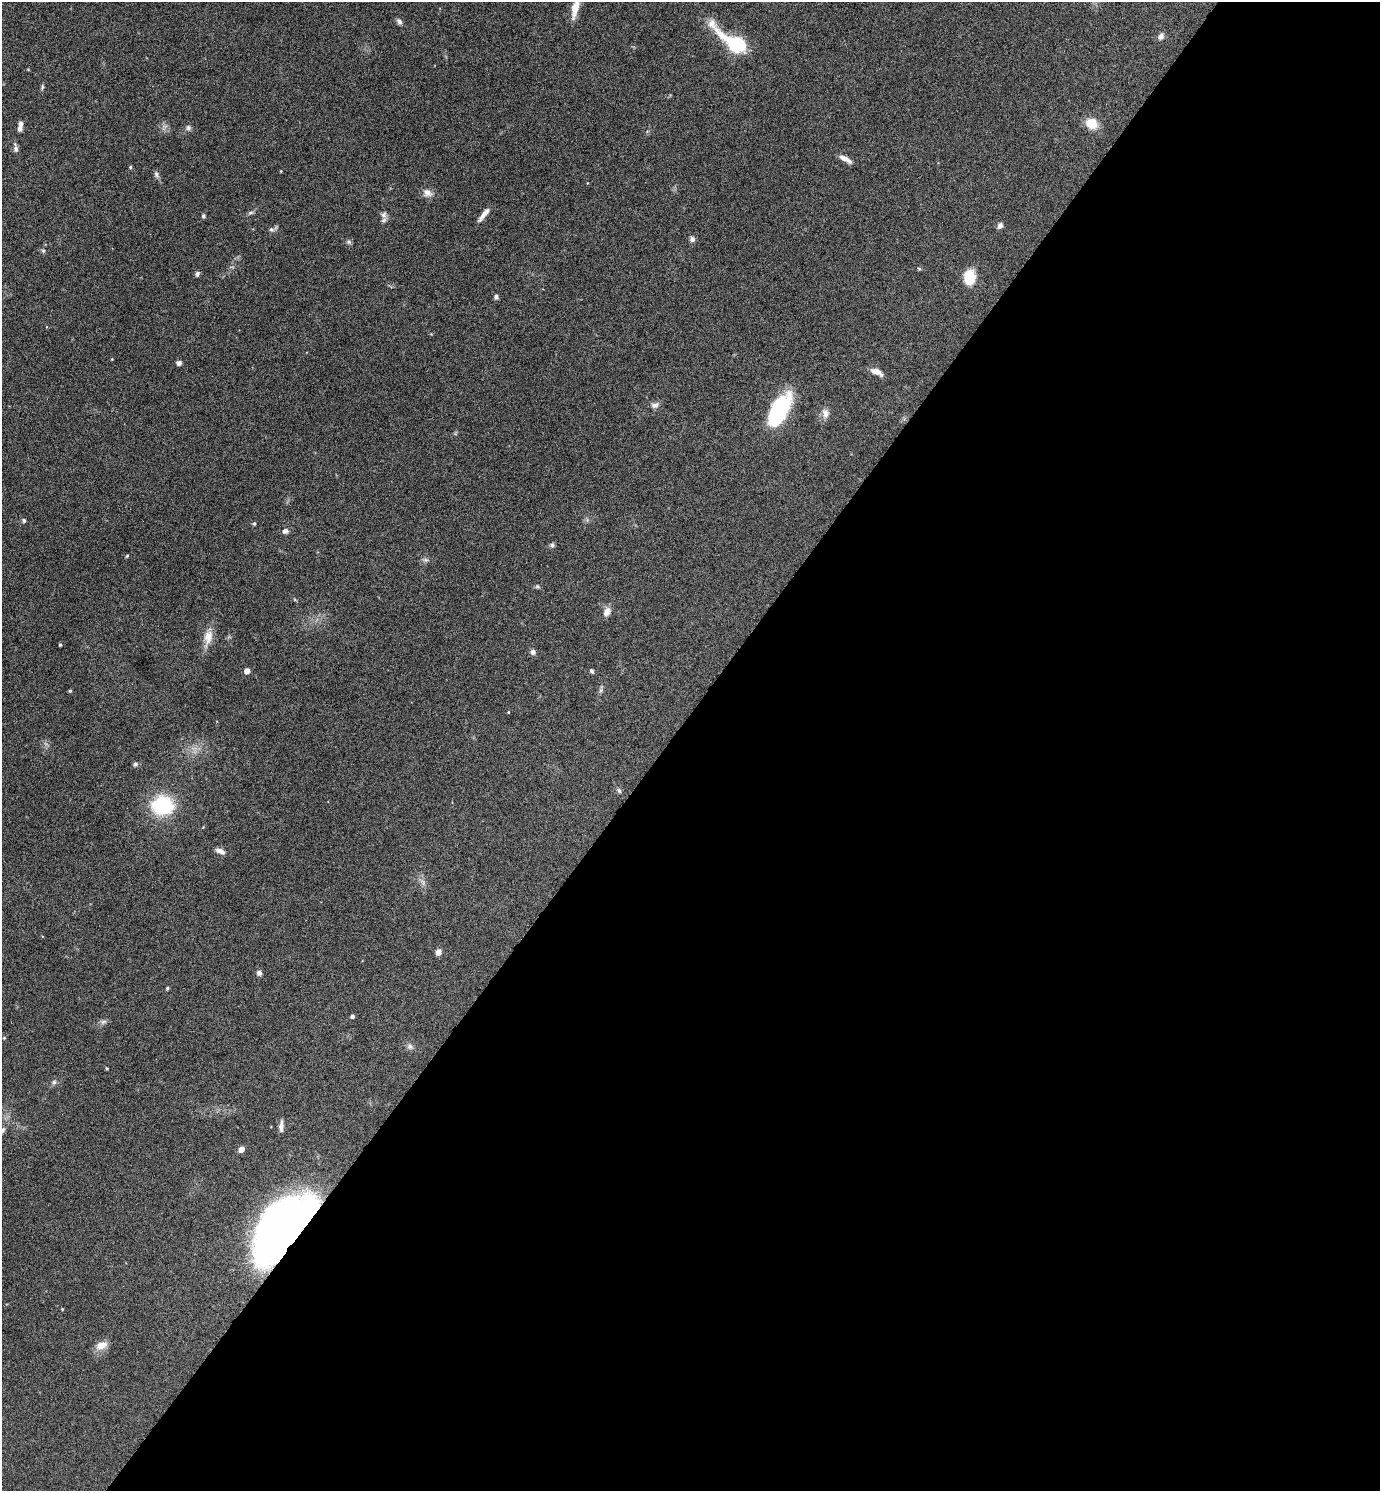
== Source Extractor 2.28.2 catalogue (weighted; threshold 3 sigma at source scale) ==
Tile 12 of 4 x 4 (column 4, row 3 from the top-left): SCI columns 4290-5667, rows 1494-2982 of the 5964 x 5961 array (HDU 1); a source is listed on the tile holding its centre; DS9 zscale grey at full resolution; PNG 1382 x 1493 px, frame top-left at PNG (2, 2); no overlay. Shown black and unused: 52% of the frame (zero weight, under 4 of 8 exposures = <1% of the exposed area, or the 3 px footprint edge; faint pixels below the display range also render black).
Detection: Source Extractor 2.28.2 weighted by HDU 2 'WHT'; one run over the whole footprint, this tile lists its part. Background 0.119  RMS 0.0051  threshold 0.0209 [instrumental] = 3 sigma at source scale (4.09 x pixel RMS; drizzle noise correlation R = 1.36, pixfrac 0.8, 0.05/0.05 arcsec/px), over >= 5 px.
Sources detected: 69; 1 too faint to see at this stretch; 1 long thin detection or spike segment (spike, bleed or trail) — not listed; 1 inside a brighter listed object's ellipse — not listed separately; the other 66 listed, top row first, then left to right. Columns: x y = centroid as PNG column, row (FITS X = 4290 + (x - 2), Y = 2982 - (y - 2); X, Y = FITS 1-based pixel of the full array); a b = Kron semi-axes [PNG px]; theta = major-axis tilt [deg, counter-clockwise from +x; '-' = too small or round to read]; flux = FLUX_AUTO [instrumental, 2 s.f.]
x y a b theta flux
575 8 24 8 77 6.8
399 21 8 6 -55 1.5
1161 36 9 7 64 2
735 43 29 10 -36 49
42 87 8 5 82 0.8
1091 123 12 10 -26 8.7
188 128 7 7 - 1.3
20 129 6 5 - 1.7
16 148 12 5 -81 1.8
845 159 16 5 -30 3
130 167 4 4 - 0.61
281 171 4 2 - 0.32
156 174 9 6 -66 1.3
427 193 12 9 -27 3
251 213 8 4 9 0.87
484 214 18 5 52 3.3
384 215 12 8 -81 2
203 216 5 5 - 0.71
1000 226 7 6 - 1.8
271 229 8 6 -17 1.1
692 239 7 7 - 1.5
349 242 7 5 19 0.97
43 251 6 5 - 0.72
919 269 6 4 -4 0.56
197 274 6 5 - 1.1
969 277 17 12 82 10
496 297 6 5 - 1.3
112 359 4 3 - 0.33
179 363 6 5 - 1.5
877 372 15 6 -24 3.7
655 405 12 7 19 2
779 410 39 17 61 38
825 413 14 9 -83 2.9
24 520 5 4 - 1
254 524 4 4 - 0.74
285 531 6 6 - 1.8
552 545 6 6 - 1.1
127 556 5 4 - 0.53
425 560 8 6 -19 1.2
537 586 6 5 - 0.78
607 612 11 7 58 3.5
208 637 23 11 78 6.2
60 645 3 3 - 0.62
533 652 7 6 - 1.5
247 671 4 4 - 4.1
591 671 6 4 -58 0.86
601 690 6 5 - 0.97
70 691 3 3 - 0.63
508 712 4 3 - 0.33
135 764 6 5 - 1.2
619 791 8 5 -63 0.97
163 805 18 15 -3 39
220 851 13 6 -23 2.6
438 952 6 5 - 2.5
259 973 5 4 - 2.2
167 988 4 4 - 0.7
352 1016 4 4 - 1.2
103 1022 9 6 18 1.4
4 1038 4 4 - 0.54
410 1047 9 8 - 1.6
106 1068 5 3 - 0.46
54 1082 7 6 - 1.2
241 1149 5 4 - 4.2
282 1228 65 33 52 340
62 1309 3 3 - 0.37
101 1345 12 8 23 5.3
Overlapping masked pixels (flux is a lower limit): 1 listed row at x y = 282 1228
Isophote crosses this tile's border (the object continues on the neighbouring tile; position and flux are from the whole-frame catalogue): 1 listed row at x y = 575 8